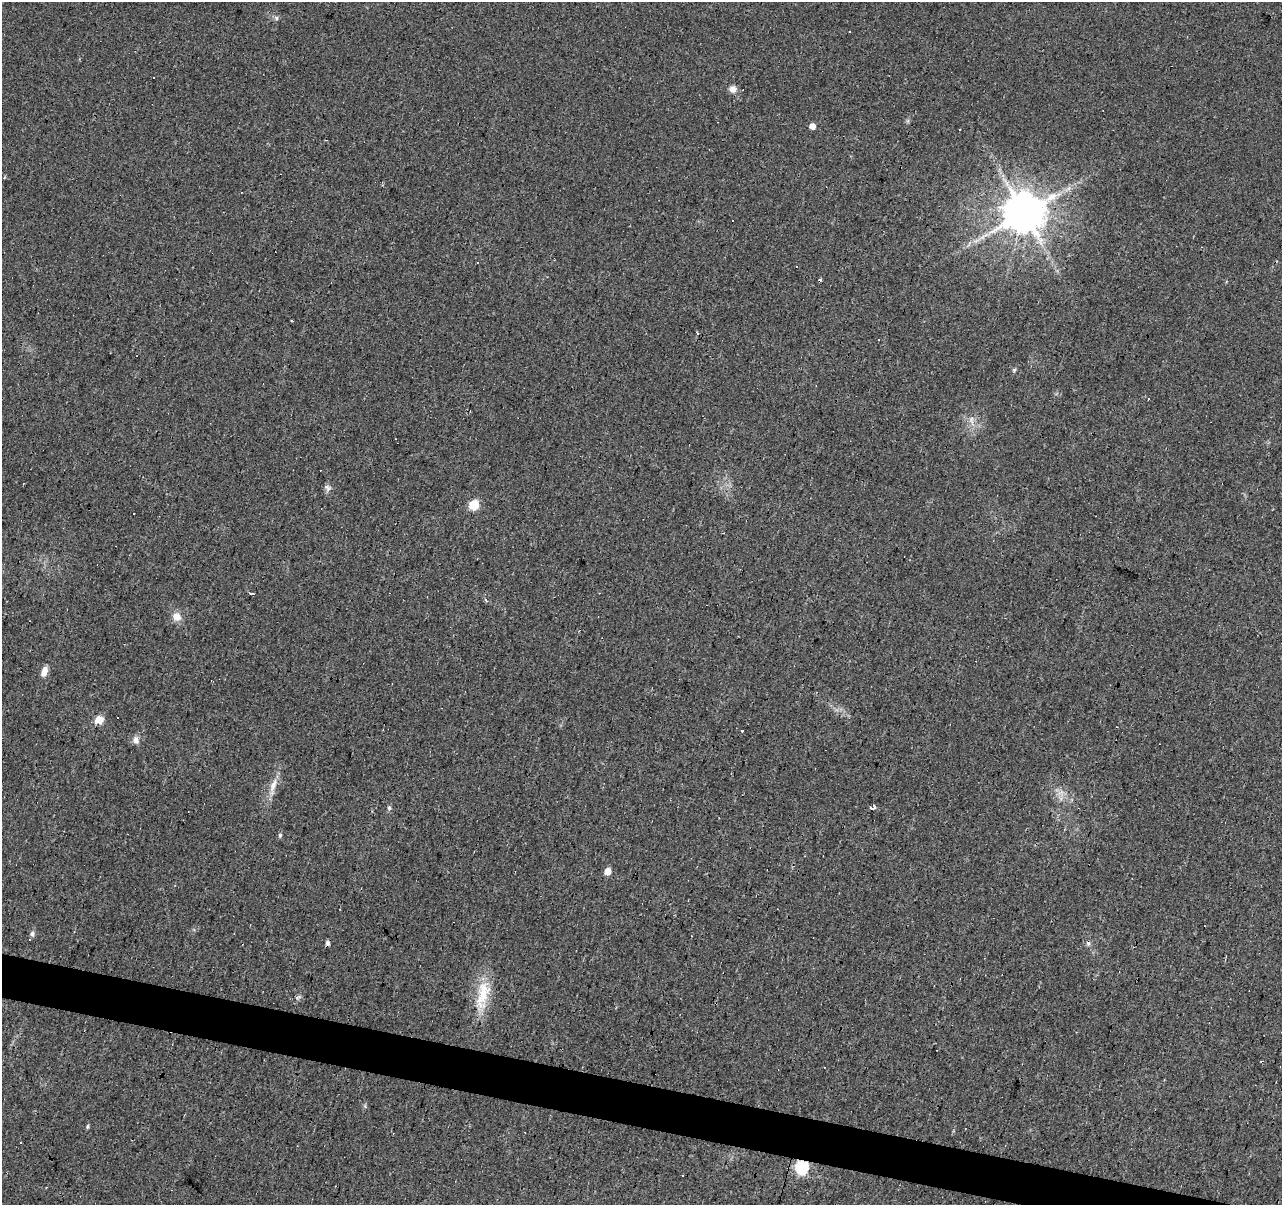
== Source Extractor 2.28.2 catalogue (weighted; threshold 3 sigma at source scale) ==
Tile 6 of 4 x 4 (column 2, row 2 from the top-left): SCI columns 1285-2564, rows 2685-3887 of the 5124 x 5307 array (HDU 1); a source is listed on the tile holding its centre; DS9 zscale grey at full resolution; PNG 1284 x 1207 px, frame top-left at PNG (2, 2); no overlay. Shown black and unused: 3% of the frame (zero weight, under 2 of 3 exposures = <1% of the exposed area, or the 3 px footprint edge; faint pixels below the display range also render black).
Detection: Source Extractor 2.28.2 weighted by HDU 2 'WHT'; one run over the whole footprint, this tile lists its part. Background 0.0329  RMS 0.0062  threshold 0.0278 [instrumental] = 3 sigma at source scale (4.5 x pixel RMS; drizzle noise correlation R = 1.50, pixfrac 1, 0.0396/0.0396 arcsec/px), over >= 5 px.
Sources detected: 46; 18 cosmic-ray / hot-pixel residue — not listed; the other 28 listed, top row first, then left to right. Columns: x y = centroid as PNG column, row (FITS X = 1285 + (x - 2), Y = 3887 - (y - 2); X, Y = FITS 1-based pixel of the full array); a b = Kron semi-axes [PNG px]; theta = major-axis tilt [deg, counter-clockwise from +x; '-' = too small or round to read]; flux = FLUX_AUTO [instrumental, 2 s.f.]
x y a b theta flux
276 18 6 4 -90 1
849 31 2 2 - 0.61
733 89 8 8 - 4
812 126 5 5 - 5.3
1024 213 11 11 - 2400
291 321 3 2 - 0.53
1014 370 5 5 - 0.98
972 420 16 5 -83 3.7
327 487 8 6 -22 1.8
474 504 6 5 - 32
250 593 5 3 - 3
486 599 3 3 - 2.1
177 616 10 9 - 6.2
44 671 11 7 69 4.9
99 720 5 5 - 19
742 731 3 3 - 1.8
136 740 10 8 67 3.3
273 787 29 8 76 7.7
1061 792 10 5 33 2.7
872 807 6 4 25 3.5
389 808 7 5 80 1.4
280 835 6 4 80 1.2
608 871 5 5 - 8.1
32 934 9 7 -86 2.1
482 995 48 16 80 22
298 998 10 4 22 1.4
87 1127 6 4 87 0.9
802 1167 6 6 - 91
Overlapping masked pixels (flux is a lower limit): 2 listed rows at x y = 1024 213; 802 1167